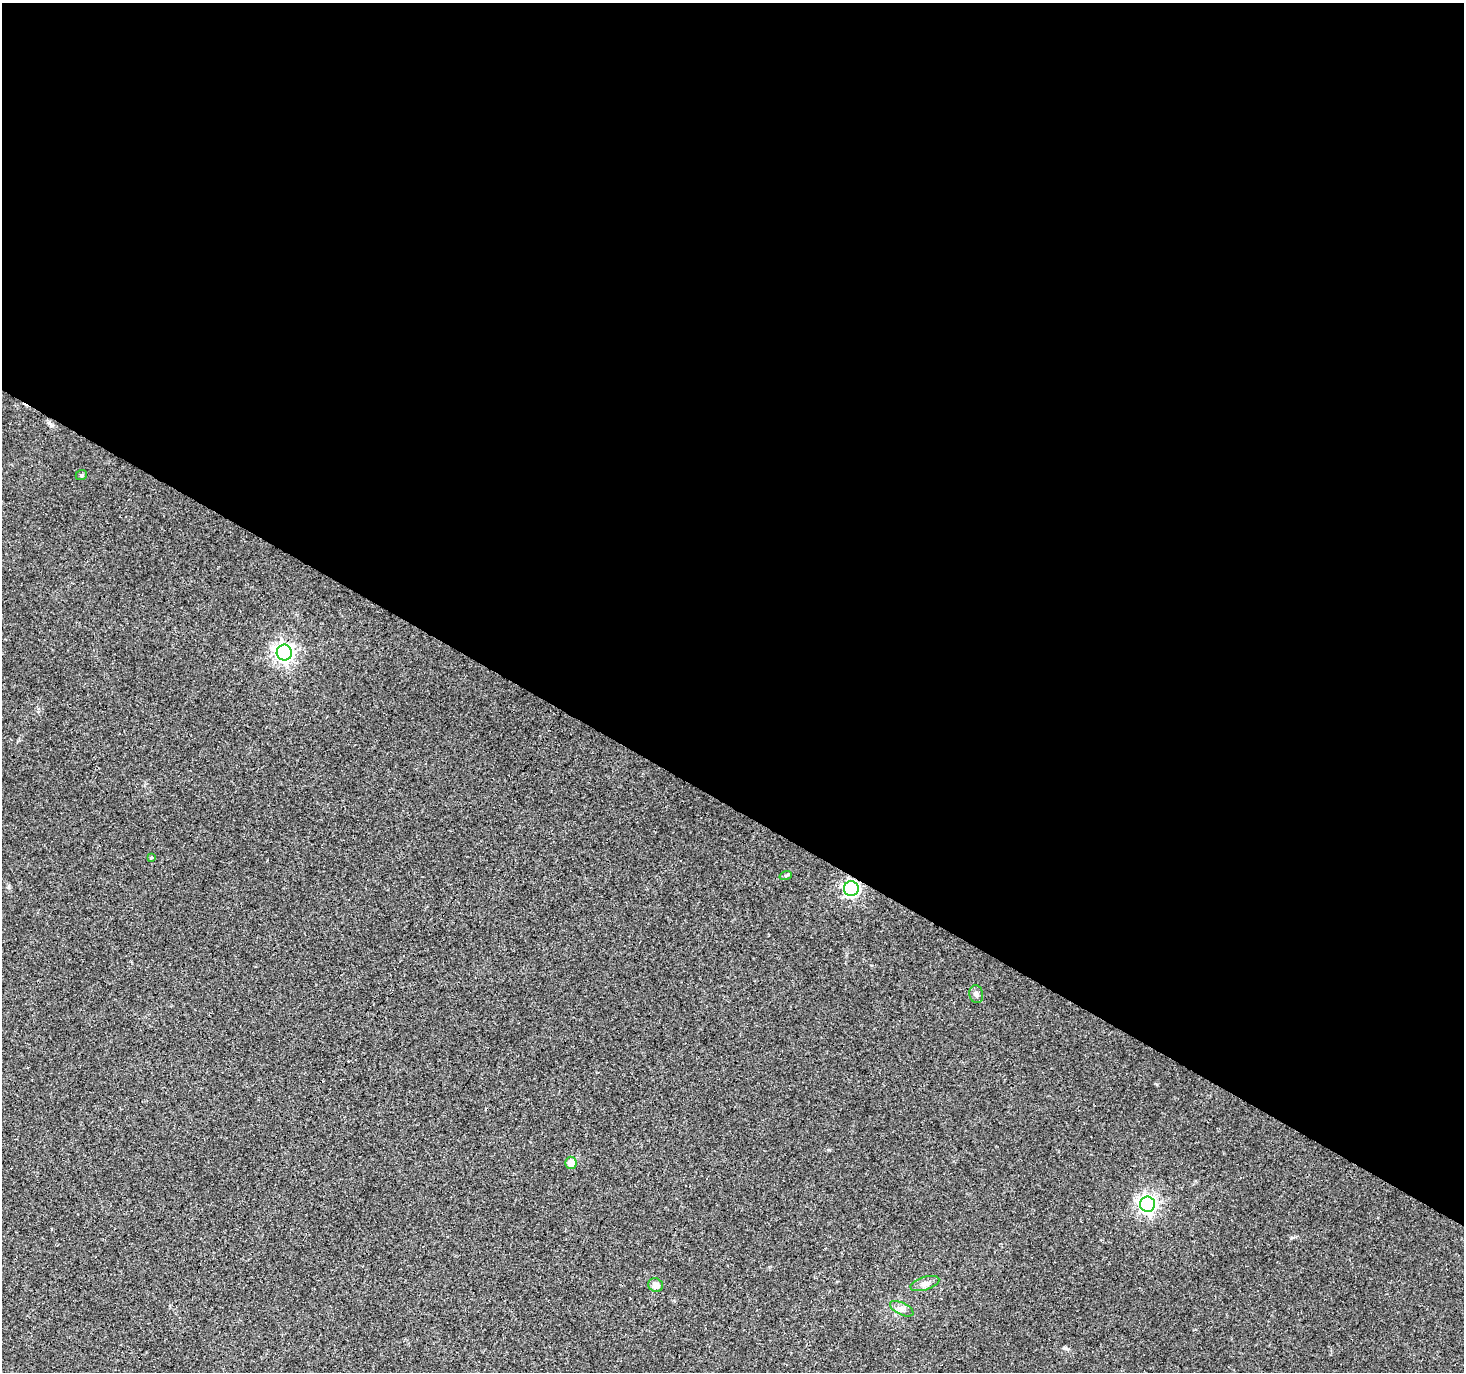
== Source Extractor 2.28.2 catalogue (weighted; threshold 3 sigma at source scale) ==
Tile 3 of 4 x 4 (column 3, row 1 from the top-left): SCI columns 2926-4387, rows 4366-5735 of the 5848 x 5924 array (HDU 1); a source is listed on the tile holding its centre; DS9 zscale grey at full resolution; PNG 1466 x 1374 px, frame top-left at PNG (2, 3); each listed source drawn as its Kron ellipse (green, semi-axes under 4 px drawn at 4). Shown black and unused: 59% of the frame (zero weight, under 3 of 4 exposures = <1% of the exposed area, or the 3 px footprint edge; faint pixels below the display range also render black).
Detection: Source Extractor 2.28.2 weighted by HDU 2 'WHT'; one run over the whole footprint, this tile lists its part. Background 0.0278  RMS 0.0032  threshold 0.0145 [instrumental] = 3 sigma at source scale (4.5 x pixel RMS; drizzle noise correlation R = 1.50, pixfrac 1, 0.0396/0.0396 arcsec/px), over >= 5 px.
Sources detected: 15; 4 cosmic-ray / hot-pixel residue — neither listed nor drawn; the other 11 listed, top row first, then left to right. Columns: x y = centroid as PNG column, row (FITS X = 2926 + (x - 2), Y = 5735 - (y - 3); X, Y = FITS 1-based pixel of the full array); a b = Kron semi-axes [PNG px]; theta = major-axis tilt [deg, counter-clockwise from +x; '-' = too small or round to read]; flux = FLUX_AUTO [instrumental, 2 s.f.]
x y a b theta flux
81 475 6 4 21 0.54
284 652 8 7 - 150
151 858 3 3 - 1.3
786 875 6 4 20 0.44
851 889 7 7 - 81
976 994 9 7 -78 0.99
571 1163 6 6 - 2.7
1147 1204 8 7 - 130
925 1283 15 6 17 1.6
656 1285 7 6 - 1.8
902 1309 13 6 -26 1.5
Overlapping masked pixels (flux is a lower limit): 1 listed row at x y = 851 889
Unlisted compact peaks at least as high as the median listed source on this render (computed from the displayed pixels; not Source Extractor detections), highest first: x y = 1065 1348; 1157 1084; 51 426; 1291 1238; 829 1150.